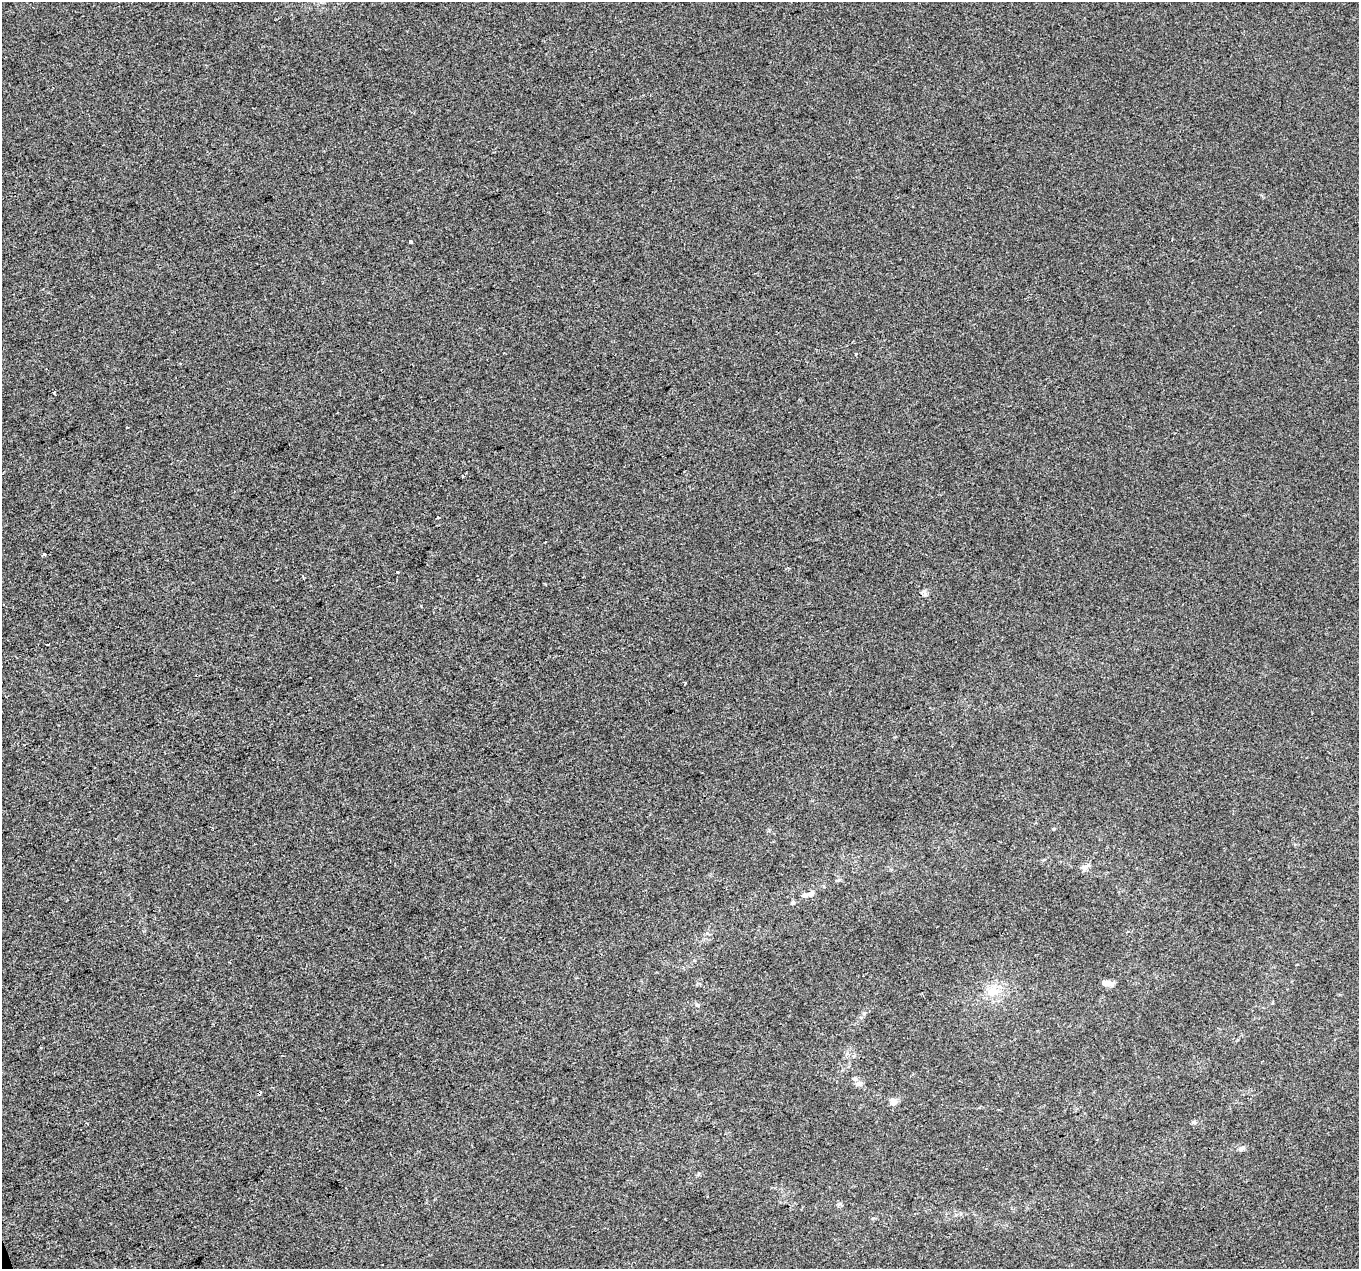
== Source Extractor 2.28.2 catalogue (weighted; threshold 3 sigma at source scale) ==
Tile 7 of 4 x 4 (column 3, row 2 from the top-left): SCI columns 2716-4072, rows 2658-3924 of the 5430 x 5260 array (HDU 1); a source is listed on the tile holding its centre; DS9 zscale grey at full resolution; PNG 1361 x 1271 px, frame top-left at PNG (2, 2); no overlay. Shown black and unused: <1% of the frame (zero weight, under 2 of 3 exposures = <1% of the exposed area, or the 3 px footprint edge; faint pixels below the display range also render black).
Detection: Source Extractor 2.28.2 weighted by HDU 2 'WHT'; one run over the whole footprint, this tile lists its part. Background -1.98e-04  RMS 0.0056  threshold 0.025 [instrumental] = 3 sigma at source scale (4.5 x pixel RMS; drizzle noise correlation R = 1.50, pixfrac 1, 0.0396/0.0396 arcsec/px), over >= 5 px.
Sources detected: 25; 3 cosmic-ray / hot-pixel residue — not listed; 2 inside a brighter listed object's ellipse — not listed separately; the other 20 listed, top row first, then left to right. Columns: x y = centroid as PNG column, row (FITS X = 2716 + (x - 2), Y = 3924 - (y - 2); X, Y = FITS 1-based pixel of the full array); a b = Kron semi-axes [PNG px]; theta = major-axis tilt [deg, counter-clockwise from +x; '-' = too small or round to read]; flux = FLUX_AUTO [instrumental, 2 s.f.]
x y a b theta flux
411 241 4 3 - 1.5
856 354 3 3 - 2.9
54 393 3 3 - 11
44 554 3 3 - 3
397 572 3 3 - 1.5
925 593 13 4 -65 1.6
47 645 3 3 - 1.7
685 683 4 2 - 0.44
1054 829 4 4 - 0.59
1085 867 16 6 27 2.2
838 880 6 5 - 0.94
811 893 9 6 15 2.1
793 902 6 4 74 0.96
1107 983 15 6 -10 3.3
993 991 19 13 57 9.3
697 1005 6 4 -21 0.94
859 1084 8 6 15 2.1
893 1102 9 8 - 3.2
1194 1122 7 5 -21 0.93
1242 1148 9 6 36 1.8
Unlisted compact peaks at least as high as the median listed source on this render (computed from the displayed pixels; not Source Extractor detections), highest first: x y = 864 1013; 698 1174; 840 1204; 421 606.